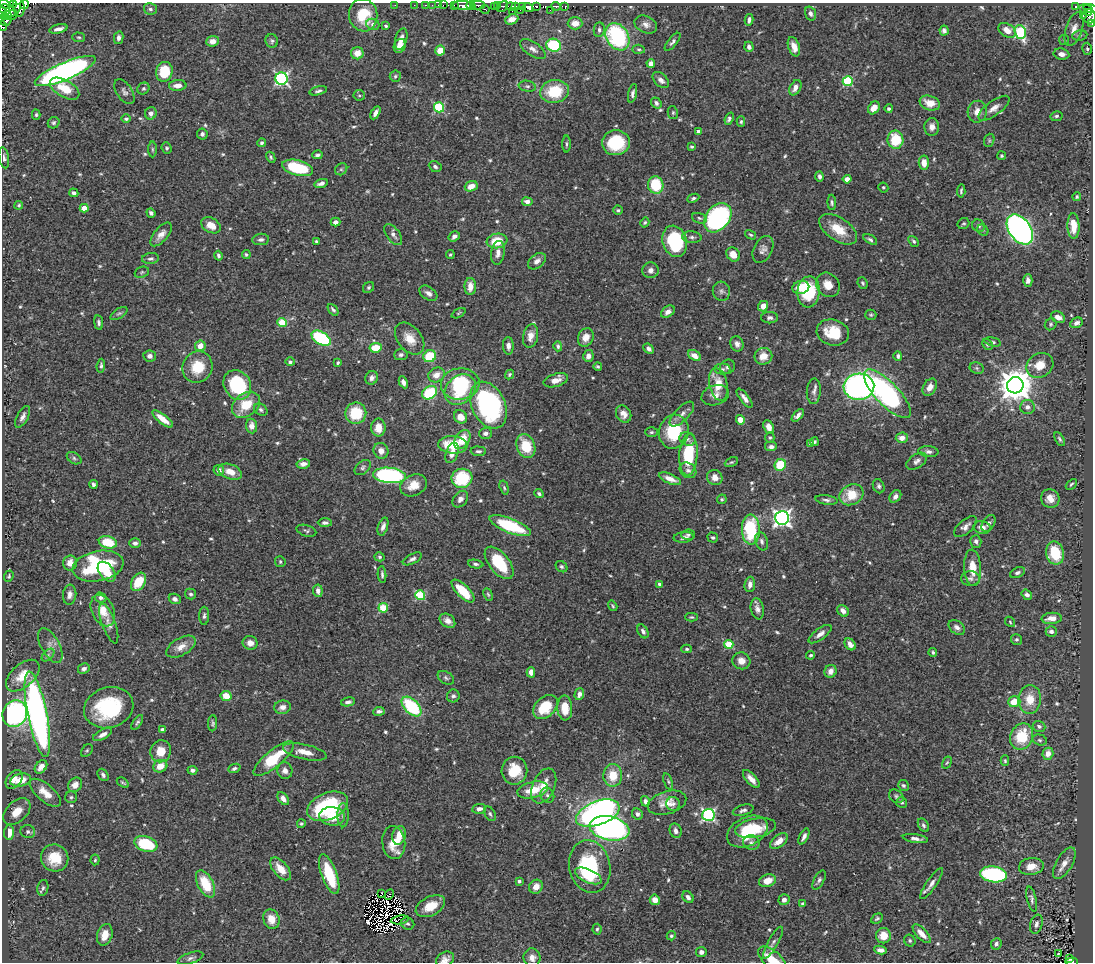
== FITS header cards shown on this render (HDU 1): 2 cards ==
NAXIS1  =                 1091
NAXIS2  =                  960

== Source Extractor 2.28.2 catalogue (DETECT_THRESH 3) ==
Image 1091 x 960 px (HDU 1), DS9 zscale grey, 1 PNG px = 1 image px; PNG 1095 x 964 px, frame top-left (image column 1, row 960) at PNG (2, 3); each listed source drawn as its Kron ellipse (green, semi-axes under 4 px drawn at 4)
Background 0.439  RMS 0.024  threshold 0.0733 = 3 sigma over >= 5 px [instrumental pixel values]
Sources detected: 634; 5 with non-positive FLUX_AUTO (blend fragments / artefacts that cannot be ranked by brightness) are neither listed nor drawn; of the other 629, the 500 brightest by FLUX_AUTO listed and drawn (129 fainter detections omitted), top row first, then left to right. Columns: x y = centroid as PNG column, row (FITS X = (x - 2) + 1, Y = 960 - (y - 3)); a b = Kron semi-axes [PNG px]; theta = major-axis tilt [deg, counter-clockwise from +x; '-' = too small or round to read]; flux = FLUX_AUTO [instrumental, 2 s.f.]
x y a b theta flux
4 4 5 3 - 110
14 4 4 3 - 110
24 4 5 3 - 100
395 5 2 2 - 3.9
414 5 2 2 - 6.2
425 5 3 2 - 14
432 5 2 2 - 6.2
438 5 2 2 - 7.8
443 5 3 2 - 7.8
463 5 10 4 -2 330
477 5 7 3 1 140
454 6 3 3 - 33
471 6 5 3 - 78
498 6 2 2 - 15
503 6 6 4 51 55
511 6 5 3 - 130
515 6 3 3 - 51
522 6 3 3 - 150
536 6 4 3 - 94
556 6 5 3 - 76
19 7 10 5 -83 92
494 7 3 2 - 52
565 7 4 3 - 87
1076 7 4 3 - 68
4 8 5 3 - 290
528 8 5 4 - 410
150 9 6 5 - 4.6
485 9 4 2 - 11
1086 9 7 3 -9 76
1091 9 7 4 -13 150
520 10 2 2 - 4.2
550 10 2 2 - 11
12 11 10 5 34 190
512 11 2 2 - 35
1088 12 4 3 - 110
3 13 6 4 -89 470
810 13 7 5 -72 4.8
12 15 5 3 - 23
363 15 16 14 -81 53
1083 15 3 2 - 15
7 16 5 3 - 210
1089 16 7 6 - 150
512 19 7 5 22 12
749 20 6 3 76 4.5
6 21 5 3 - 19
575 23 7 6 - 15
373 24 6 5 - 5.6
646 24 11 8 -26 9.3
1092 24 3 2 - 10
2 26 5 2 - 18
386 26 4 3 - 2.4
59 29 9 4 13 7.6
1074 29 17 8 72 15
599 30 7 5 83 4.4
1007 30 9 6 -32 16
944 31 5 4 - 4.7
1020 32 7 5 -69 140
1080 35 8 5 8 3.2
79 37 6 5 - 2.8
617 37 14 11 -58 180
119 38 6 4 77 5.8
401 39 11 6 75 11
1064 40 5 5 - 2.4
213 41 6 5 - 13
272 41 7 6 - 3.8
672 42 11 4 51 4
554 45 7 6 - 120
400 46 7 5 65 14
749 47 5 4 - 6
794 47 10 5 -71 14
533 49 15 7 -33 9.1
639 49 6 4 -4 2.6
1087 49 6 5 - 3.7
440 50 5 5 - 30
357 53 6 6 - 20
1061 54 8 5 -10 8.7
651 63 4 4 - 11
65 71 33 8 23 690
164 72 10 8 74 57
395 76 6 5 - 3
281 79 6 6 - 330
661 80 10 6 -44 8
848 81 5 5 - 140
178 86 8 5 5 14
527 86 8 5 -9 4.1
795 88 8 5 61 9.8
65 89 16 8 -30 38
143 89 6 5 - 3
318 91 9 4 15 4.2
554 91 14 11 9 65
124 92 14 7 -56 7.1
632 93 9 4 78 5.3
359 95 6 5 - 2.8
656 103 6 4 -53 5
930 103 10 7 -20 22
439 107 5 5 - 140
874 108 7 5 56 17
994 108 18 7 36 13
889 109 4 3 - 3.4
977 112 11 9 77 15
151 113 6 6 - 6.4
375 113 7 4 60 8.4
673 113 6 5 - 2.8
36 115 5 4 - 2.5
1056 116 6 5 - 3.2
126 119 4 4 - 3.4
729 119 6 4 69 4.3
741 122 5 4 - 2.7
54 123 6 5 - 3.4
932 127 9 7 85 11
699 131 4 3 - 5
202 134 5 5 - 5.2
895 140 9 8 - 58
989 140 7 5 72 2.8
262 143 4 4 - 3.3
616 143 14 12 5 71
566 144 8 3 -90 2.9
692 147 4 3 - 2.5
167 148 6 5 - 3
152 149 8 4 -90 2.6
317 155 5 4 - 4
1002 156 4 4 - 2.3
271 157 6 4 -62 2.8
4 158 11 5 -79 4.9
924 163 7 5 -87 17
435 167 6 5 - 4
298 168 16 7 -14 85
341 169 6 5 - 2.9
819 176 5 3 - 4.1
847 179 4 4 - 11
321 183 7 4 16 6
656 185 9 7 -77 71
471 186 7 5 20 15
883 187 5 4 - 2.9
961 191 6 3 86 2.7
74 193 5 4 - 5.2
1077 197 4 4 - 2.3
693 198 6 4 26 3.8
527 202 5 4 - 9.9
832 202 8 4 -88 3.5
19 205 4 4 - 2.3
84 208 4 4 - 25
618 210 4 4 - 2.7
151 213 5 3 - 4.4
699 218 8 5 -21 3.3
718 218 16 11 51 270
335 222 5 4 - 7.8
645 222 5 4 - 2.5
963 224 6 5 - 2.9
211 225 10 7 -28 20
978 226 7 6 - 4.2
1073 226 13 6 -87 29
838 229 21 11 -34 36
1020 229 17 11 -53 730
983 230 6 5 - 2.3
161 234 14 7 50 12
393 235 12 6 -53 7.6
751 235 6 4 -30 2.5
454 236 6 4 35 6.9
692 237 10 5 -4 5.1
261 239 8 5 8 5.2
870 239 8 4 -31 3.6
316 241 4 3 - 2.4
497 241 10 7 7 38
675 241 16 12 -73 110
914 241 6 4 -50 3.1
763 249 14 9 63 9.3
498 253 12 6 82 9.7
246 254 4 4 - 2.7
450 254 4 4 - 2.5
733 254 7 6 - 20
218 256 5 4 - 3.7
151 259 8 5 6 4.5
537 261 10 6 39 9.4
650 270 8 8 - 8.1
142 272 7 5 21 2.8
1028 280 6 4 -89 6.7
863 283 6 4 -65 3.2
828 285 13 11 -49 20
470 286 8 5 89 16
369 288 6 5 - 3.2
801 288 8 6 15 30
721 291 9 8 - 5.9
809 292 15 11 84 88
428 293 10 6 -33 8
763 306 5 5 - 12
333 310 6 3 -50 3.6
668 312 7 5 37 8.2
119 313 9 5 32 3.2
459 313 7 4 27 2.3
871 315 5 5 - 2.6
1058 317 7 5 -26 10
770 318 8 5 0 5.1
99 323 7 4 -81 4.2
282 323 4 4 - 58
1076 323 6 5 - 6.7
1051 324 6 5 - 3
833 332 16 13 -15 45
531 336 12 7 78 14
586 337 9 7 64 16
321 338 10 6 -31 150
410 339 18 12 -51 26
993 342 8 4 -13 3.2
737 344 8 6 -69 7.4
987 345 6 5 - 3.6
200 346 5 5 - 16
508 346 9 5 -88 7.1
558 346 5 4 - 3.3
376 348 6 5 - 41
649 349 6 4 -42 5.7
401 355 7 5 6 4.5
695 355 7 5 -32 18
150 356 6 5 - 7.7
430 356 6 6 - 58
588 356 6 5 - 9.7
763 356 9 8 - 22
898 356 5 4 - 4.3
290 362 4 4 - 3.8
338 363 4 3 - 2.3
1040 365 14 12 33 26
101 366 7 4 85 3.3
197 367 16 15 - 46
598 367 4 4 - 2.5
727 367 8 7 - 4.7
977 368 7 5 -22 3.9
722 369 8 5 1 4.4
510 374 5 4 - 2.6
436 375 8 7 - 15
372 378 7 6 - 6.5
556 380 12 6 16 12
403 382 6 4 -63 6.1
460 384 19 15 6 100
718 384 16 9 -78 32
237 385 15 13 -57 110
1015 385 8 8 - 3700
859 387 15 13 4 610
930 387 9 6 60 12
460 390 17 13 42 84
814 391 13 7 87 7.4
430 393 8 6 33 78
887 394 31 11 -46 320
715 395 14 9 17 13
745 398 11 4 -52 7.9
246 405 15 11 37 43
488 405 25 16 -64 300
1027 407 7 7 - 7.6
261 410 7 5 -34 4.6
356 413 10 10 - 60
624 414 9 7 -60 11
682 414 16 7 46 10
798 415 8 4 46 6.6
23 417 12 5 61 7.5
461 417 7 6 - 18
163 419 13 4 -38 24
740 420 5 4 - 29
252 426 7 5 -82 11
769 427 7 5 -67 15
378 428 9 7 -89 19
651 432 6 5 - 3.1
674 432 17 15 76 77
486 433 6 5 - 5.6
770 438 5 4 - 2.4
902 438 6 5 - 13
687 439 8 6 -22 5.2
1060 439 7 4 -60 3.3
462 440 10 7 57 31
814 442 4 3 - 3.4
810 443 4 3 - 2.7
453 445 15 8 -4 48
526 446 12 9 -68 55
771 447 6 5 - 7.8
381 451 8 7 - 12
478 451 8 5 -4 4.4
928 452 10 5 -3 6
452 453 10 6 70 15
688 455 21 9 86 82
74 458 8 5 -32 3.9
917 461 11 6 34 6.7
731 462 7 4 25 2.6
303 464 7 4 9 7.6
780 465 6 5 - 47
363 467 9 6 41 4.6
219 470 5 5 - 7.6
688 470 9 7 -38 5.8
230 472 12 7 -20 21
389 475 16 7 -5 280
715 477 8 7 - 14
462 478 10 9 - 80
670 479 12 5 -23 13
93 484 4 3 - 3.9
1071 484 6 4 44 2.5
413 485 14 10 26 22
879 486 7 5 -68 4.4
504 488 7 4 -73 2.7
539 494 5 4 - 3.2
851 495 12 10 27 40
895 496 7 5 51 6.8
1050 498 9 9 - 18
460 499 9 6 52 7.7
722 499 5 4 - 2.8
826 500 11 4 -8 5.2
782 518 7 7 - 710
325 523 7 4 -1 4.9
988 523 9 5 55 5.3
383 526 9 5 72 7.2
510 526 22 7 -21 110
965 527 14 7 41 9.2
982 527 8 6 -10 11
751 529 15 9 -89 120
306 531 10 5 -17 3.7
688 535 7 5 4 3.8
684 537 10 5 4 5.4
713 537 5 5 - 3.1
762 541 9 6 -72 5.4
976 541 6 5 - 5.3
108 542 9 6 -15 51
135 543 6 5 - 5
1055 553 11 9 -76 65
379 557 5 4 - 3.1
412 559 10 5 28 5.3
280 562 5 5 - 2.8
70 563 7 7 - 17
499 563 19 10 -51 74
476 564 8 4 -9 3.9
98 566 26 15 12 160
561 567 6 5 - 3.4
973 568 18 8 -86 26
107 572 11 7 -52 31
1017 573 8 5 24 5.1
382 574 8 3 -87 3.6
9 576 6 4 68 2.4
970 578 9 7 -1 5.6
138 582 10 6 59 42
659 584 4 3 - 3.4
750 584 8 5 86 9.2
318 591 6 5 - 8.2
463 591 15 6 -45 52
191 594 6 5 - 3.9
488 594 6 4 -63 2.5
70 595 10 6 82 7.9
420 595 5 5 - 100
1027 595 5 4 - 5.1
101 598 6 5 - 5.3
175 599 6 5 - 5.5
613 606 5 3 - 2.4
383 608 5 4 - 71
757 609 11 6 -79 8.2
103 610 16 11 -64 26
843 611 6 5 - 9
204 616 9 5 88 4.2
691 617 6 4 -1 2.5
1052 618 10 5 4 17
447 621 8 6 -37 9.6
1010 622 6 4 -49 2.4
109 623 21 6 -70 9.3
957 627 9 6 -38 7.1
643 631 7 5 -59 5.4
1051 631 5 5 - 6.6
820 634 13 5 36 9.5
1016 639 5 5 - 2.9
250 643 7 6 - 9.7
729 644 5 4 - 68
850 644 6 5 - 9.5
50 645 19 9 -61 12
181 647 16 8 29 16
687 649 5 4 - 2.7
933 652 4 4 - 2.9
48 655 7 4 45 4.1
811 655 4 3 - 2.7
741 661 9 8 - 16
84 669 6 5 - 5
831 671 7 6 - 11
531 672 5 4 - 9.7
23 676 20 11 42 28
446 678 9 6 -33 4
579 694 6 4 72 8.5
226 696 5 5 - 27
453 696 6 6 - 4.6
1030 700 15 11 85 32
348 702 7 4 11 5
1014 702 6 5 - 32
282 707 8 6 12 9.7
411 707 12 7 -45 120
545 707 14 10 44 51
109 708 25 20 18 140
565 708 12 7 -86 31
379 711 6 4 9 4.2
15 713 13 12 - 310
37 714 43 9 -79 700
137 722 8 4 56 3.3
213 723 8 4 87 3.5
1039 726 6 5 - 5.3
162 730 4 4 - 5.3
103 734 10 5 28 8.8
1022 737 13 11 68 65
1040 740 7 5 -17 3.6
87 751 7 5 49 2.8
161 751 11 10 - 25
305 752 22 7 -12 21
1048 754 6 5 - 15
274 759 25 8 39 73
1005 761 5 4 - 2.5
947 763 6 4 61 2.4
160 766 7 6 - 20
41 767 7 5 51 11
234 768 6 4 21 4.1
192 770 5 4 - 4.5
285 771 8 7 - 9.1
514 771 14 13 - 44
103 775 7 5 -55 4.7
613 775 11 9 89 36
14 779 10 7 54 14
751 779 11 5 -47 13
21 780 10 6 14 27
668 781 8 4 -72 2.8
123 783 7 3 -35 2.3
75 785 8 6 47 11
544 786 18 11 66 26
903 786 5 5 - 3.7
533 790 16 8 13 37
45 793 19 8 -40 24
547 795 8 6 -62 5.1
896 796 8 6 -39 4
71 797 6 6 - 3.5
283 799 7 4 -52 8.8
645 801 5 4 - 5.9
667 803 20 11 16 22
902 803 5 5 - 2.9
673 804 7 6 - 5.3
328 806 21 13 23 140
479 809 7 5 9 8.4
743 810 10 5 16 5.6
17 812 16 10 44 24
598 813 23 12 21 510
490 814 8 5 -61 3.5
637 814 6 5 - 5.1
343 815 12 5 -90 7
708 815 6 6 - 300
332 816 13 9 -5 28
301 824 4 4 - 2.5
923 825 7 5 -57 4.1
609 828 20 12 -11 540
756 828 21 9 10 28
676 831 7 6 - 8
9 832 7 5 86 25
28 832 7 6 - 5.2
747 832 21 14 26 81
399 835 9 6 76 19
804 837 9 4 63 6.6
915 839 13 4 -7 7.3
779 841 10 6 37 19
394 843 16 11 -83 35
751 843 8 7 - 5.5
146 844 12 7 -18 87
55 858 14 13 - 46
95 860 5 4 - 2.4
1064 863 17 8 60 14
590 866 27 20 -78 130
1031 866 12 8 6 20
281 869 13 7 -50 22
329 874 21 7 -70 74
994 874 13 8 -8 200
588 876 14 6 -24 24
819 880 10 5 60 4.7
519 881 3 3 - 4.3
767 881 9 6 19 22
205 884 14 8 -62 51
931 884 18 5 55 9.9
536 887 7 6 - 14
43 888 8 5 78 3.9
381 893 3 2 - 2.9
389 895 5 3 - 5.9
688 897 6 5 - 6.2
1032 899 12 4 -77 5.1
655 900 5 5 - 13
784 900 5 5 - 8.4
803 904 4 4 - 5.7
430 906 16 9 26 29
271 919 10 8 -72 20
877 919 6 4 30 3
400 920 9 2 10 3.5
408 924 7 6 - 3.4
1036 924 10 6 74 7.4
597 929 5 4 - 2.8
922 934 12 5 -46 17
105 935 11 7 72 19
671 936 5 4 - 3.1
883 936 7 7 - 22
910 941 6 5 - 3.4
773 943 18 5 61 6.8
996 944 6 5 - 5.7
880 950 6 4 -8 8.7
701 952 5 5 - 7.7
1058 953 3 2 - 5.3
190 958 13 5 19 5.4
532 958 9 8 - 12
445 959 9 7 28 9.2
772 959 17 8 -39 35
1070 959 3 3 - 12
1072 962 6 2 -3 20
At the frame edge (FLAGS 8, measured only in part): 12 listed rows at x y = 4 4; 14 4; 24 4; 19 7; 1091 9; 3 13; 1089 16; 1092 24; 2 26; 445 959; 772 959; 1072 962
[129 fainter detections neither listed nor drawn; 5 non-positive-flux detections neither listed nor drawn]